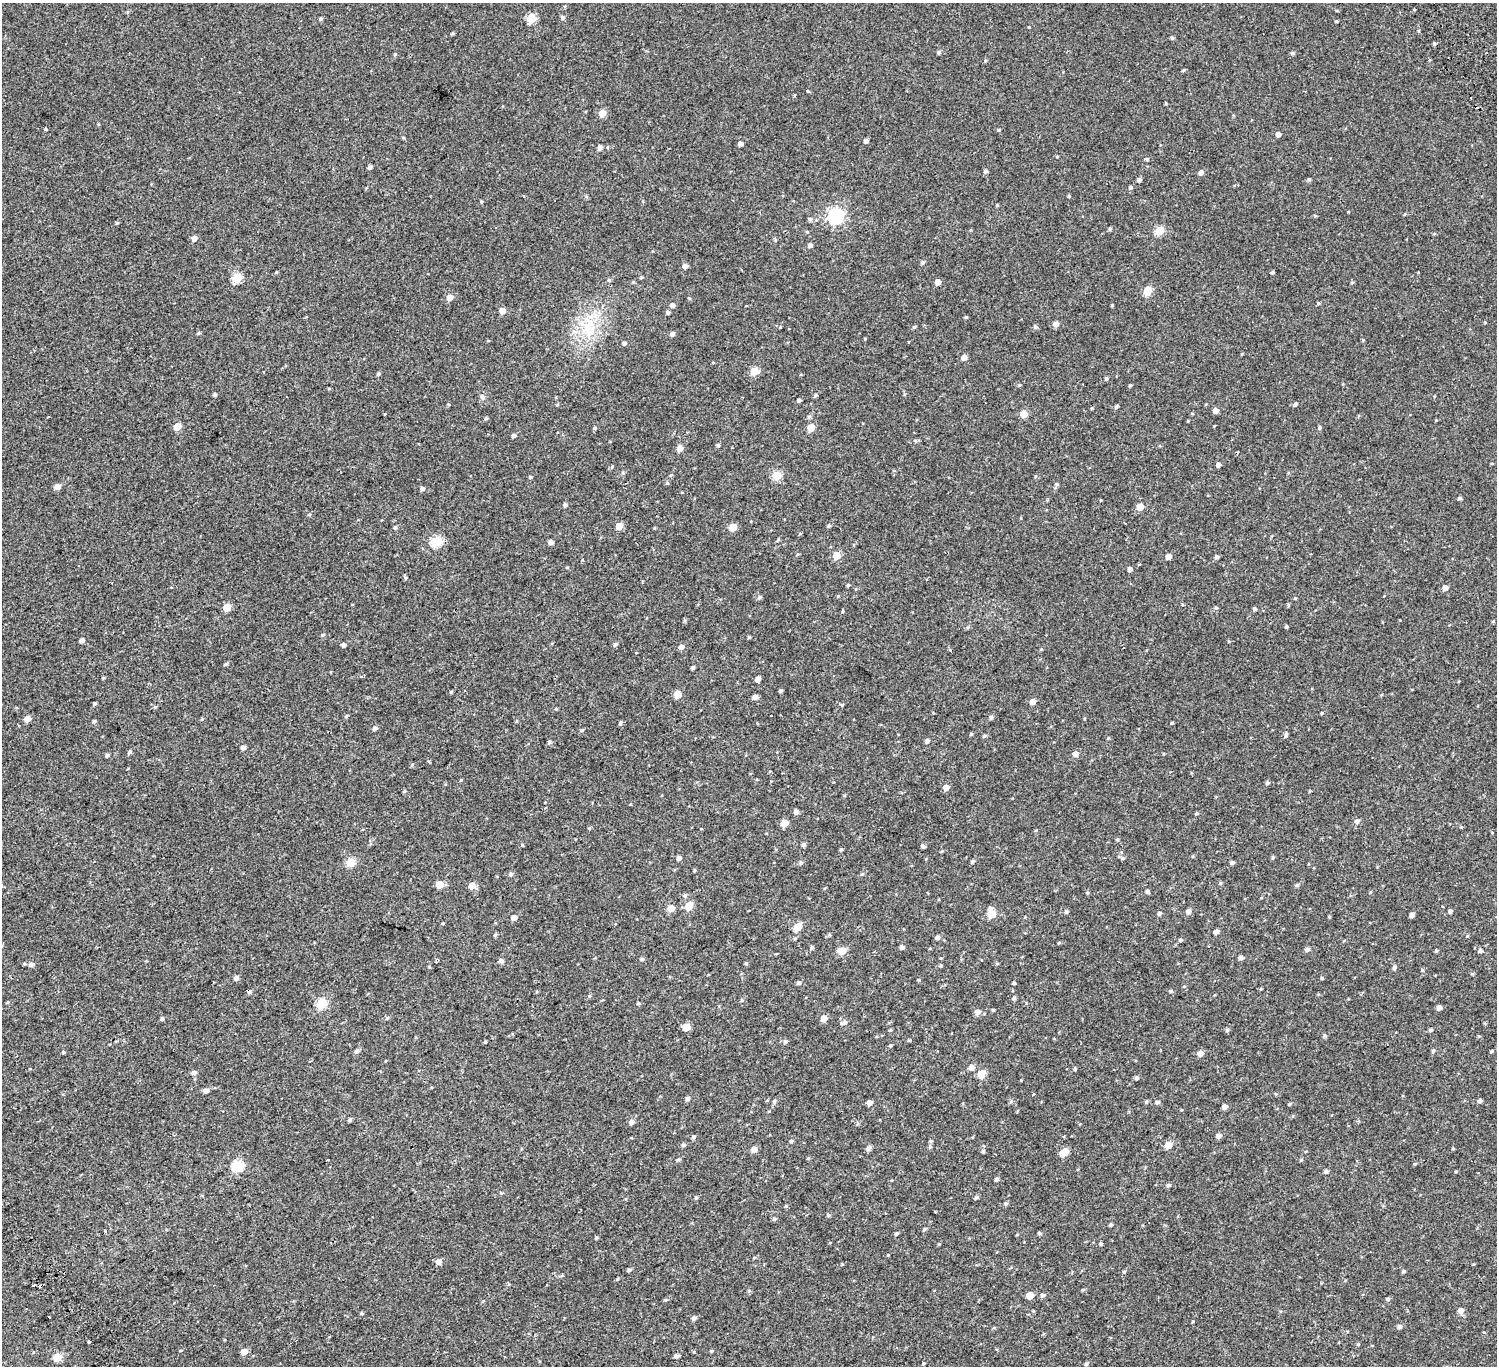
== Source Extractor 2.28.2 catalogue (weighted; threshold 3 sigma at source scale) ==
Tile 7 of 4 x 4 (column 3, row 2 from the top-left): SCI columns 3169-4663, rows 3173-4536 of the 6334 x 6281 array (HDU 1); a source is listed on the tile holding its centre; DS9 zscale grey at full resolution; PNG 1499 x 1368 px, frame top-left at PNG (2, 3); no overlay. Shown black and unused: <1% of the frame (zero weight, under 2 of 3 exposures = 11% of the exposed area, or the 3 px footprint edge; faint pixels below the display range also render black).
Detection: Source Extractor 2.28.2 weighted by HDU 2 'WHT'; one run over the whole footprint, this tile lists its part. Background 0.00445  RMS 0.004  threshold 0.018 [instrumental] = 3 sigma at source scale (4.5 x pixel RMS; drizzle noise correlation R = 1.50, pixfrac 1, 0.0396/0.0396 arcsec/px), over >= 5 px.
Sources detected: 337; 5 cosmic-ray / hot-pixel residue — not listed; the other 332 listed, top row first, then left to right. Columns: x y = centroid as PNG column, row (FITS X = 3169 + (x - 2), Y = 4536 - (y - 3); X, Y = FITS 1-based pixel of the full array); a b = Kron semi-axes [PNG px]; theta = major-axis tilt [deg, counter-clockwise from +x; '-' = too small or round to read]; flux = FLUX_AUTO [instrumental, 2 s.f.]
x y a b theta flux
127 12 5 3 - 0.35
531 18 5 5 - 13
562 18 5 5 - 0.83
321 19 4 4 - 0.52
1336 21 4 4 - 0.32
1029 27 3 3 - 1.3
453 33 5 3 - 0.4
1172 38 4 4 - 0.59
1434 43 4 4 - 0.47
939 52 4 4 - 0.68
1293 53 5 4 - 0.55
395 54 4 4 - 0.43
985 60 4 3 - 0.36
1184 70 4 4 - 0.45
807 91 3 3 - 0.74
794 95 5 3 - 0.27
602 113 5 5 - 6
46 129 3 3 - 0.49
998 130 5 3 - 0.4
1278 134 4 4 - 2
403 137 5 3 - 0.32
866 141 4 4 - 1.1
740 144 4 4 - 1.4
600 147 5 5 - 1.4
1147 159 5 4 - 0.53
370 167 4 4 - 0.96
986 171 5 4 - 0.77
1201 172 5 4 - 1.5
1139 179 4 4 - 1
1309 179 5 4 - 0.51
1130 187 4 4 - 0.62
1069 196 4 4 - 0.34
586 197 6 4 -1 0.43
481 201 4 3 - 0.38
997 205 5 3 - 0.3
1348 212 3 3 - 1.3
1405 214 4 3 - 0.28
836 216 7 6 - 96
810 219 5 5 - 0.74
117 223 5 4 - 0.39
1110 228 5 3 - 0.54
1159 231 5 5 - 10
807 232 4 3 - 0.34
194 238 5 5 - 1.7
810 245 5 4 - 0.85
922 262 5 5 - 0.68
685 266 5 4 - 1.4
1272 272 4 3 - 0.62
237 278 5 5 - 15
609 280 5 4 - 0.55
938 282 5 4 - 2.4
1352 282 5 3 - 0.35
1147 291 5 5 - 9.2
450 297 5 5 - 3.2
689 298 4 3 - 0.29
1318 303 4 4 - 0.47
672 305 5 5 - 1.1
1112 305 3 3 - 0.31
502 311 4 4 - 3.6
668 312 5 4 - 0.62
966 317 5 4 - 0.36
1056 324 5 5 - 1.7
588 325 27 11 62 9.8
914 327 5 4 - 0.47
1035 327 5 4 - 0.82
199 333 5 4 - 0.45
672 334 5 4 - 1.2
865 339 3 3 - 0.28
1363 340 5 3 - 0.31
908 342 3 2 - 0.43
624 343 4 4 - 0.92
964 358 5 5 - 2.1
754 371 5 5 - 9.4
378 374 5 4 - 0.56
1106 378 5 3 - 0.54
1019 385 5 4 - 0.38
1130 385 4 3 - 0.4
215 394 5 4 - 0.47
816 395 5 4 - 0.6
482 397 7 5 1 0.76
799 400 4 3 - 0.67
1295 404 5 4 - 0.65
557 405 5 3 - 0.33
1116 407 5 4 - 0.65
1215 411 4 4 - 2.3
1192 413 5 3 - 0.28
384 414 3 2 - 0.59
1024 414 5 5 - 5.7
809 417 6 4 60 0.63
486 418 5 4 - 0.41
177 427 5 5 - 5.7
1319 427 4 4 - 0.62
595 428 5 4 - 0.52
811 428 5 5 - 5.1
514 436 4 4 - 0.97
718 445 4 4 - 0.49
680 448 5 5 - 3.2
1218 465 4 4 - 1.1
612 467 5 3 - 0.38
777 476 5 5 - 13
1035 476 5 3 - 0.34
530 477 4 3 - 0.45
1057 484 5 4 - 0.5
57 487 5 5 - 2.4
422 488 5 5 - 0.81
1460 498 5 4 - 0.61
565 505 4 4 - 0.73
1140 507 5 5 - 4.9
619 526 5 5 - 4.4
829 526 5 4 - 0.49
395 527 5 5 - 0.63
733 527 5 5 - 6.8
778 539 6 3 71 0.34
436 542 5 5 - 21
551 542 4 4 - 1.4
836 556 5 5 - 7.4
1168 557 5 4 - 2.5
1216 557 5 5 - 0.75
1130 569 4 4 - 1.3
406 578 5 4 - 0.48
848 585 4 4 - 0.36
1445 588 5 5 - 1.8
760 597 6 5 - 0.64
1295 598 4 3 - 0.31
1288 605 4 4 - 0.41
227 607 5 5 - 7.6
1216 608 5 3 - 0.36
1254 609 4 4 - 0.67
843 611 5 3 - 0.29
1286 627 4 3 - 0.42
323 635 5 4 - 0.42
749 637 4 4 - 0.42
82 640 4 4 - 1.3
616 644 5 4 - 0.73
343 645 4 4 - 0.98
681 647 5 5 - 1.5
226 664 5 4 - 0.5
693 667 4 4 - 0.65
758 679 5 4 - 1.8
780 691 4 4 - 0.53
451 692 4 4 - 0.37
677 695 5 5 - 6.3
755 697 5 4 - 1.9
1033 701 5 5 - 2.2
95 704 4 4 - 0.53
842 705 4 4 - 0.42
1322 713 4 3 - 0.28
346 716 6 3 45 0.38
991 717 5 4 - 0.81
27 719 5 4 - 3.5
94 721 5 4 - 0.48
517 721 5 3 - 0.3
620 723 4 3 - 1
1172 723 4 3 - 0.27
375 728 5 5 - 0.9
582 730 6 4 8 0.45
971 734 4 3 - 0.38
1286 735 8 4 82 0.69
984 736 5 4 - 0.49
1108 738 4 4 - 0.31
927 741 5 4 - 0.82
549 742 5 4 - 0.53
243 748 4 4 - 1.3
130 752 6 4 42 0.62
1075 754 5 5 - 1.9
107 755 5 4 - 0.71
412 765 5 4 - 0.41
1267 783 5 4 - 0.55
946 788 5 5 - 2.2
796 812 5 5 - 1.2
1196 813 5 4 - 0.4
1357 821 6 5 - 0.97
784 823 5 5 - 5.2
1461 827 4 3 - 0.3
1117 840 4 4 - 0.39
522 845 4 3 - 0.31
803 845 5 4 - 0.71
923 846 4 4 - 0.69
841 849 5 3 - 0.35
1273 857 4 4 - 0.44
679 858 4 4 - 1.1
1123 858 6 4 -1 0.63
973 861 5 4 - 0.56
351 862 5 5 - 12
801 863 6 4 23 0.58
1232 863 4 4 - 0.74
694 871 5 3 - 0.32
511 874 5 5 - 0.68
862 874 4 4 - 0.37
1220 883 5 4 - 0.41
440 884 5 5 - 7.2
1297 885 6 4 16 0.59
472 886 6 5 - 3.2
1147 891 4 4 - 0.69
685 895 5 5 - 0.61
689 906 5 5 - 7.7
671 908 5 5 - 6.2
990 908 6 6 - 0.78
1450 911 5 4 - 0.78
1066 912 5 4 - 0.56
1188 912 5 4 - 1.5
1159 913 5 5 - 0.72
991 914 5 5 - 9.5
1412 915 4 4 - 1.6
514 918 5 4 - 2
443 923 5 3 - 0.28
798 927 6 5 - 7.6
1216 932 4 4 - 1.4
495 935 5 3 - 0.44
1467 936 5 3 - 0.3
937 937 5 4 - 1
1180 940 6 4 22 0.46
1059 943 5 3 - 0.32
812 947 5 4 - 0.57
902 947 5 4 - 1
1307 949 5 5 - 0.96
841 951 5 5 - 8.8
1436 951 5 4 - 0.39
1480 951 5 5 - 0.68
1241 958 5 4 - 1.1
642 959 4 4 - 0.52
501 961 6 5 - 0.89
746 963 4 4 - 0.43
31 964 5 5 - 1.4
997 964 5 3 - 0.35
940 966 5 3 - 0.39
1394 967 6 4 76 0.86
236 978 5 5 - 1.3
1322 978 4 4 - 0.34
799 983 5 4 - 0.87
1014 983 3 3 - 0.44
1171 991 5 4 - 0.52
249 992 5 4 - 0.73
589 996 5 3 - 0.39
1014 998 5 4 - 0.58
322 1003 5 5 - 21
638 1003 5 3 - 0.35
1439 1008 4 4 - 1.4
993 1010 4 3 - 0.35
977 1012 6 5 - 1.8
162 1018 5 4 - 0.59
387 1018 5 5 - 0.45
824 1018 5 5 - 3.1
844 1023 10 5 13 1.1
686 1027 5 5 - 5.7
890 1030 4 4 - 0.35
1430 1030 5 4 - 0.59
1325 1035 5 5 - 0.56
1479 1036 5 3 - 0.31
785 1041 6 5 - 0.7
485 1042 4 3 - 0.32
890 1045 5 4 - 0.41
356 1051 6 5 - 0.9
1433 1051 6 4 68 0.49
1491 1051 4 3 - 0.39
63 1052 4 4 - 0.49
1200 1053 5 4 - 2.7
971 1067 5 5 - 2.5
1075 1069 4 4 - 0.49
194 1073 7 5 10 0.97
981 1074 5 5 - 7
1137 1078 5 5 - 0.69
1021 1080 3 3 - 0.25
206 1091 5 4 - 1.8
687 1099 5 5 - 0.85
1011 1101 6 4 1 0.49
1480 1101 5 4 - 0.82
774 1102 6 5 - 0.66
1146 1102 4 4 - 0.49
1157 1102 5 4 - 0.79
869 1103 4 4 - 2.1
1224 1107 5 4 - 1.6
350 1120 4 4 - 0.66
631 1122 5 4 - 1.5
1218 1136 5 5 - 1.5
693 1137 5 4 - 0.75
791 1141 5 4 - 0.5
683 1145 6 5 - 0.65
1168 1145 5 5 - 5.4
930 1147 6 5 - 0.59
869 1148 6 5 - 1.1
1453 1148 4 3 - 0.3
754 1149 5 5 - 2.4
983 1151 4 4 - 0.58
1064 1152 5 5 - 8.5
808 1158 5 3 - 0.31
328 1159 3 2 - 0.38
678 1159 5 4 - 0.47
1301 1160 5 4 - 0.42
1415 1164 4 4 - 0.39
238 1166 6 5 - 24
1326 1172 5 4 - 0.92
997 1179 5 5 - 0.7
1168 1185 6 5 - 0.68
696 1198 4 4 - 0.46
976 1198 6 4 16 0.59
1006 1204 5 5 - 0.59
786 1206 5 4 - 0.36
828 1215 5 4 - 0.52
774 1219 6 4 16 0.58
1111 1225 4 4 - 0.55
924 1229 5 4 - 0.51
1039 1233 4 3 - 0.55
897 1234 4 4 - 0.49
596 1238 4 4 - 0.39
1101 1244 5 4 - 0.43
888 1255 4 3 - 0.26
754 1258 5 3 - 0.34
439 1262 6 5 - 1.8
629 1270 6 4 16 0.66
1404 1271 5 4 - 0.5
1124 1272 5 4 - 0.37
561 1276 6 4 19 0.42
617 1279 5 4 - 0.34
1083 1289 5 3 - 0.38
749 1291 5 3 - 0.37
1030 1295 5 5 - 5.4
1042 1295 5 5 - 0.72
1388 1299 4 4 - 0.66
665 1300 6 3 18 0.36
1461 1311 5 5 - 1.9
361 1313 5 4 - 0.43
49 1317 3 2 - 0.47
694 1318 5 5 - 0.94
1399 1326 5 5 - 0.99
89 1342 3 3 - 2.5
711 1351 4 3 - 0.41
244 1352 5 4 - 3.2
676 1356 7 5 -6 0.6
57 1357 5 5 - 9.4
923 1363 4 3 - 0.35
1086 1364 5 4 - 0.54
Overlapping masked pixels (flux is a lower limit): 1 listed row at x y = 249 992
Unlisted compact peaks at least as high as the median listed source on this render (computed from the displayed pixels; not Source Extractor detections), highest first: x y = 1227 1030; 919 980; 667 483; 1092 408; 939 1244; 1193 1321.